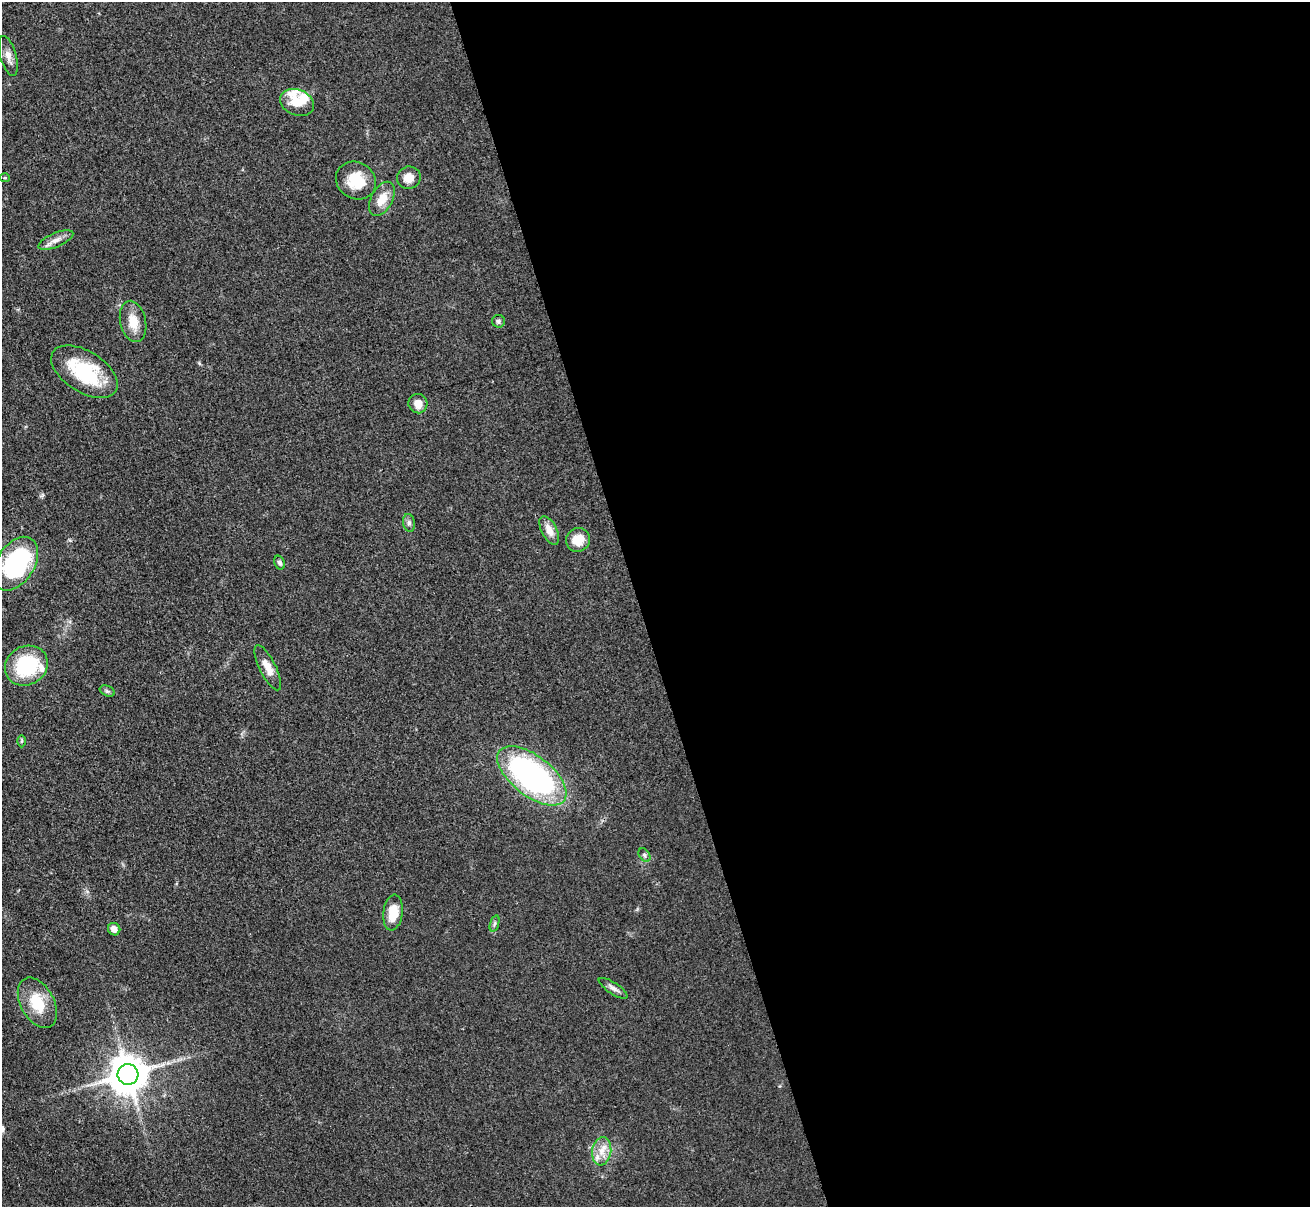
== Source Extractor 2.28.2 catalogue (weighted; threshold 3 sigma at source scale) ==
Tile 8 of 4 x 4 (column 4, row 2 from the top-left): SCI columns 3941-5248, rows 2686-3890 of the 5263 x 5247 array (HDU 1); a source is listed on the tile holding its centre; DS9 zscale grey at full resolution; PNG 1312 x 1209 px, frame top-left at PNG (2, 2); each listed source drawn as its Kron ellipse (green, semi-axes under 4 px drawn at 4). Shown black and unused: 51% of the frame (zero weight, under 3 of 4 exposures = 2% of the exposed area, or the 3 px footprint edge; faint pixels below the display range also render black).
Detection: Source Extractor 2.28.2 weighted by HDU 2 'WHT'; one run over the whole footprint, this tile lists its part. Background 0.0543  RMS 0.0056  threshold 0.0253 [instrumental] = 3 sigma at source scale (4.5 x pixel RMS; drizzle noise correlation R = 1.50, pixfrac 1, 0.05/0.05 arcsec/px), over >= 5 px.
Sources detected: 33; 1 inside a brighter object's white glare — neither listed nor drawn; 3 inside a brighter listed object's ellipse — not listed separately; the other 29 listed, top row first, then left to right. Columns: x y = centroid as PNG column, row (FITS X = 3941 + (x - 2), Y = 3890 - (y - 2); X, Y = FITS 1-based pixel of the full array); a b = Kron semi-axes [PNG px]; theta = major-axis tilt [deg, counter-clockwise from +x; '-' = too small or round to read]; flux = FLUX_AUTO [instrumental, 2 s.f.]
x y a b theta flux
8 56 21 8 -74 4.3
297 102 17 13 -22 9.4
5 178 5 4 - 0.7
409 178 12 11 - 6.4
356 181 21 18 -33 16
382 199 18 10 62 8.7
56 240 19 7 23 4.2
133 321 21 12 -77 9.1
498 321 6 6 - 1.3
84 372 37 20 -32 36
418 404 10 9 - 5.8
409 523 9 6 -81 1.7
549 530 16 7 -63 5.8
578 540 12 11 - 9.1
279 563 7 5 -63 1.5
15 564 30 19 56 73
26 666 22 19 30 38
268 668 25 8 -63 7
107 691 8 5 -24 1.1
22 741 6 4 89 0.77
532 776 41 20 -38 160
644 855 7 5 -53 1.3
393 913 18 9 83 11
495 924 8 3 71 1.1
114 929 6 6 - 3.6
613 988 17 5 -33 2.6
37 1003 27 16 -62 18
128 1074 10 10 - 1700
602 1151 14 9 82 6.2